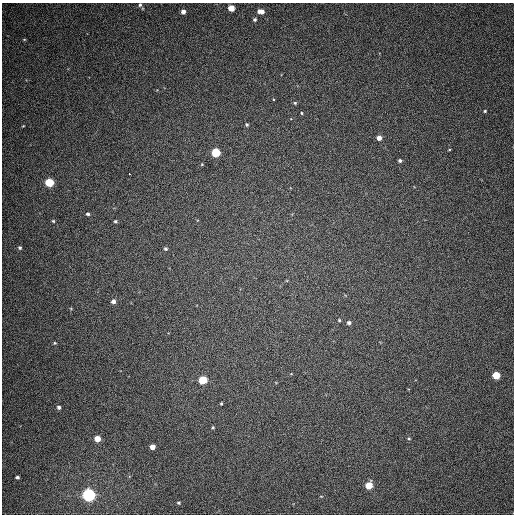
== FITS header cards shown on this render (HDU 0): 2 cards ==
NAXIS1  =                  512
NAXIS2  =                  512

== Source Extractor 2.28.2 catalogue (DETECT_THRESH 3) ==
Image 512 x 512 px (HDU 0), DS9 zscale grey, 1 PNG px = 1 image px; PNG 516 x 516 px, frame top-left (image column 1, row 512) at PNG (2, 3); no overlay
Background 403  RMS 10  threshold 31.2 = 3 sigma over >= 5 px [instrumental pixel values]
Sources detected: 38; all 38 listed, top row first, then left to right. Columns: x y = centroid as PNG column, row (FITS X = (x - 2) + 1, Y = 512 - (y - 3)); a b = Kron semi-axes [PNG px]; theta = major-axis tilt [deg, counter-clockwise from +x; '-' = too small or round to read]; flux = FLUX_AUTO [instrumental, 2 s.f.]
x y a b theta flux
140 5 5 4 - 1200
231 8 5 4 - 13000
261 11 7 5 -4 4800
183 12 4 4 - 3500
255 20 4 4 - 1300
295 103 4 4 - 880
485 111 4 3 - 840
302 113 4 4 - 690
247 124 4 4 - 1000
23 126 4 3 - 510
379 138 5 4 - 4200
449 150 3 2 - 530
216 152 5 5 - 44000
400 160 4 4 - 1400
129 174 3 3 - 3200
49 182 5 5 - 37000
88 214 4 4 - 1400
53 221 4 3 - 810
115 221 3 3 - 1000
20 248 5 4 - 1200
165 249 4 4 - 1300
113 301 5 4 - 3400
339 320 4 4 - 750
349 323 5 4 - 1900
55 343 4 4 - 790
496 375 5 5 - 20000
203 380 5 5 - 31000
221 403 4 3 - 780
59 407 5 4 - 2000
213 428 5 4 - 860
409 438 4 4 - 750
97 439 4 4 - 10000
152 447 4 4 - 6300
17 477 4 3 - 1300
369 485 5 5 - 20000
89 495 5 5 - 200000
321 496 4 3 - 480
179 503 4 4 - 900
At the frame edge (FLAGS 8, measured only in part): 1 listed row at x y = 140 5